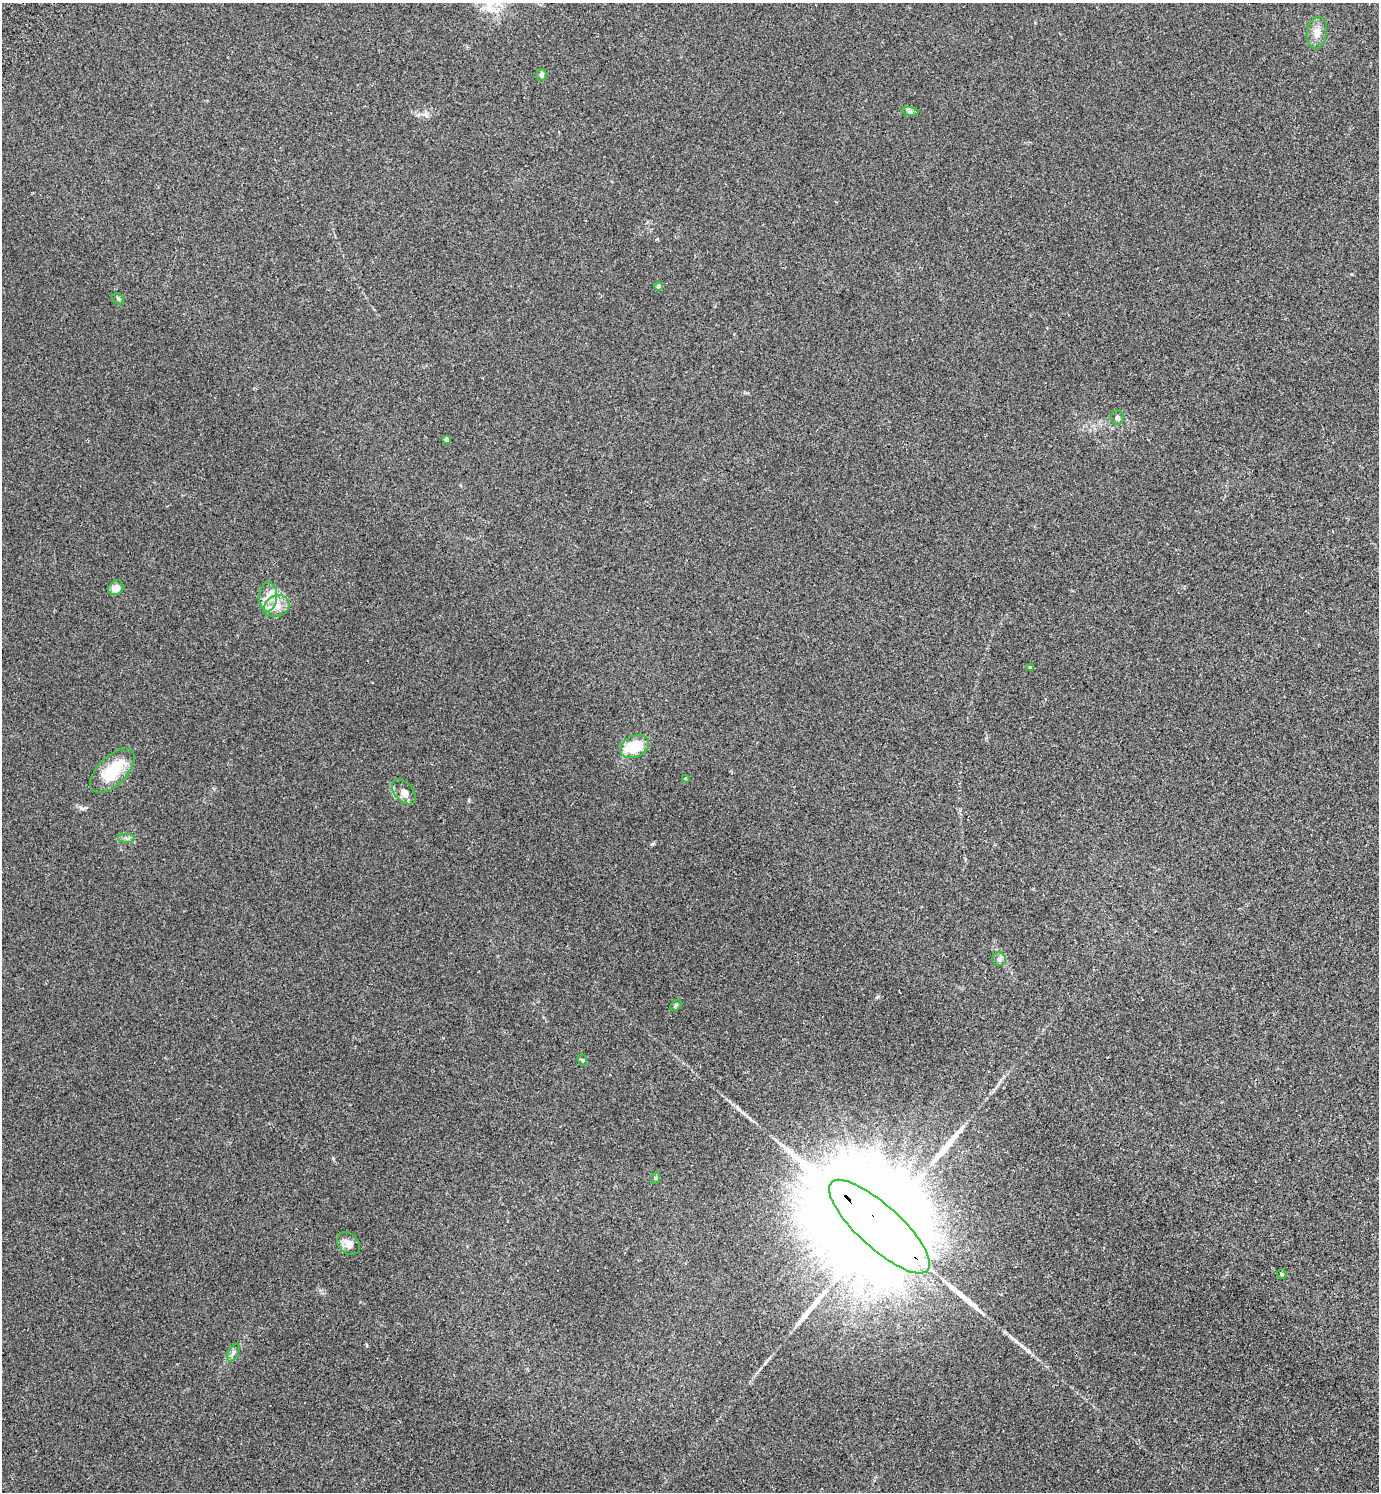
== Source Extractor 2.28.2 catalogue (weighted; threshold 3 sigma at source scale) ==
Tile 6 of 4 x 4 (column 2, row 2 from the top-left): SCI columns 1582-2958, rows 3022-4511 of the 6057 x 6041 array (HDU 1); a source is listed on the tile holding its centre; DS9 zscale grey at full resolution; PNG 1381 x 1494 px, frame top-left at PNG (2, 3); each listed source drawn as its Kron ellipse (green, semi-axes under 4 px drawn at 4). Shown black and unused: <1% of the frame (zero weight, under 2 of 3 exposures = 3% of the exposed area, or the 3 px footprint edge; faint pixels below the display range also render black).
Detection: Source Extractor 2.28.2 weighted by HDU 2 'WHT'; one run over the whole footprint, this tile lists its part. Background 0.0259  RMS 0.0068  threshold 0.0307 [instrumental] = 3 sigma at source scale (4.5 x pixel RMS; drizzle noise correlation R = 1.50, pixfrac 1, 0.05/0.05 arcsec/px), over >= 5 px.
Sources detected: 28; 3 long thin detections or spike segments (spike, bleed or trail) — neither listed nor drawn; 1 inside a brighter listed object's ellipse — not listed separately; the other 24 listed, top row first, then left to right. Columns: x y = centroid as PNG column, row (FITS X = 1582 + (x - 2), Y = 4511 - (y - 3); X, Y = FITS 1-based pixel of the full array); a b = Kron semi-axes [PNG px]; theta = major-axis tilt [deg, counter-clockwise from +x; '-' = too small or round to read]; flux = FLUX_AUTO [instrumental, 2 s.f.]
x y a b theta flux
1317 33 16 10 80 6
541 75 6 5 - 1.8
910 111 8 4 -8 1.5
659 286 4 4 - 3.1
118 299 6 5 - 1
1117 418 7 7 - 2.1
446 439 4 4 - 2.1
116 588 8 6 35 5.1
268 597 14 9 86 6.2
277 606 13 10 24 6.7
1030 667 3 3 - 1.2
635 747 15 11 24 22
112 771 28 14 44 26
685 778 4 3 - 0.51
404 792 14 9 -47 4.6
126 838 8 4 -1 1.6
999 959 7 6 - 1.8
676 1005 6 4 45 0.85
582 1060 6 3 -71 0.75
656 1178 6 4 71 0.8
879 1227 65 21 -42 60000
349 1243 13 10 -45 4.8
1282 1274 5 4 - 0.79
233 1353 9 5 63 2
Overlapping masked pixels (flux is a lower limit): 1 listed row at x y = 879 1227
Unlisted compact peaks at least as high as the median listed source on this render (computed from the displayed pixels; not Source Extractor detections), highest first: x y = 652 844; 878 996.